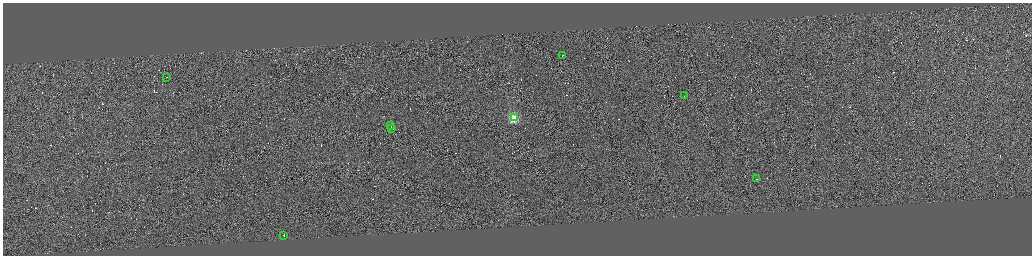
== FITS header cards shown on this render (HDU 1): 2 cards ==
NAXIS1  =                 4117
NAXIS2  =                 1014

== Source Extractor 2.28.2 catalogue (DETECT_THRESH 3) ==
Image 4117 x 1014 px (HDU 1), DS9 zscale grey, zoomed out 1/4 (1 PNG px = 4 x 4 image px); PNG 1034 x 258 px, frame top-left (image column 3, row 1012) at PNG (3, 3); each listed source drawn as its Kron ellipse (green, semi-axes under 4 px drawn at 4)
Background 0.07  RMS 2.9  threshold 8.71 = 3 sigma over >= 5 px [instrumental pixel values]
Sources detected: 359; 351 cannot appear on this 1/4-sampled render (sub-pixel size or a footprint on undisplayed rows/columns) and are neither listed nor drawn; the other 8 listed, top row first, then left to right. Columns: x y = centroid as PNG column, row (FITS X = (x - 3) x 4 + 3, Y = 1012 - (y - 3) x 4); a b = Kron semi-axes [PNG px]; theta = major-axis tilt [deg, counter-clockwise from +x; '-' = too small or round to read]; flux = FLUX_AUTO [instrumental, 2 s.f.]
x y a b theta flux
562 55 2 1 - 14000
166 77 2 1 - 8300
684 96 2 1 - 5200
514 118 2 2 - 110000
390 125 2 1 - 12000
392 128 2 1 - 12000
757 179 2 1 - 12000
284 235 2 1 - 9000
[351 sub-pixel or undisplayed-footprint detections neither listed nor drawn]